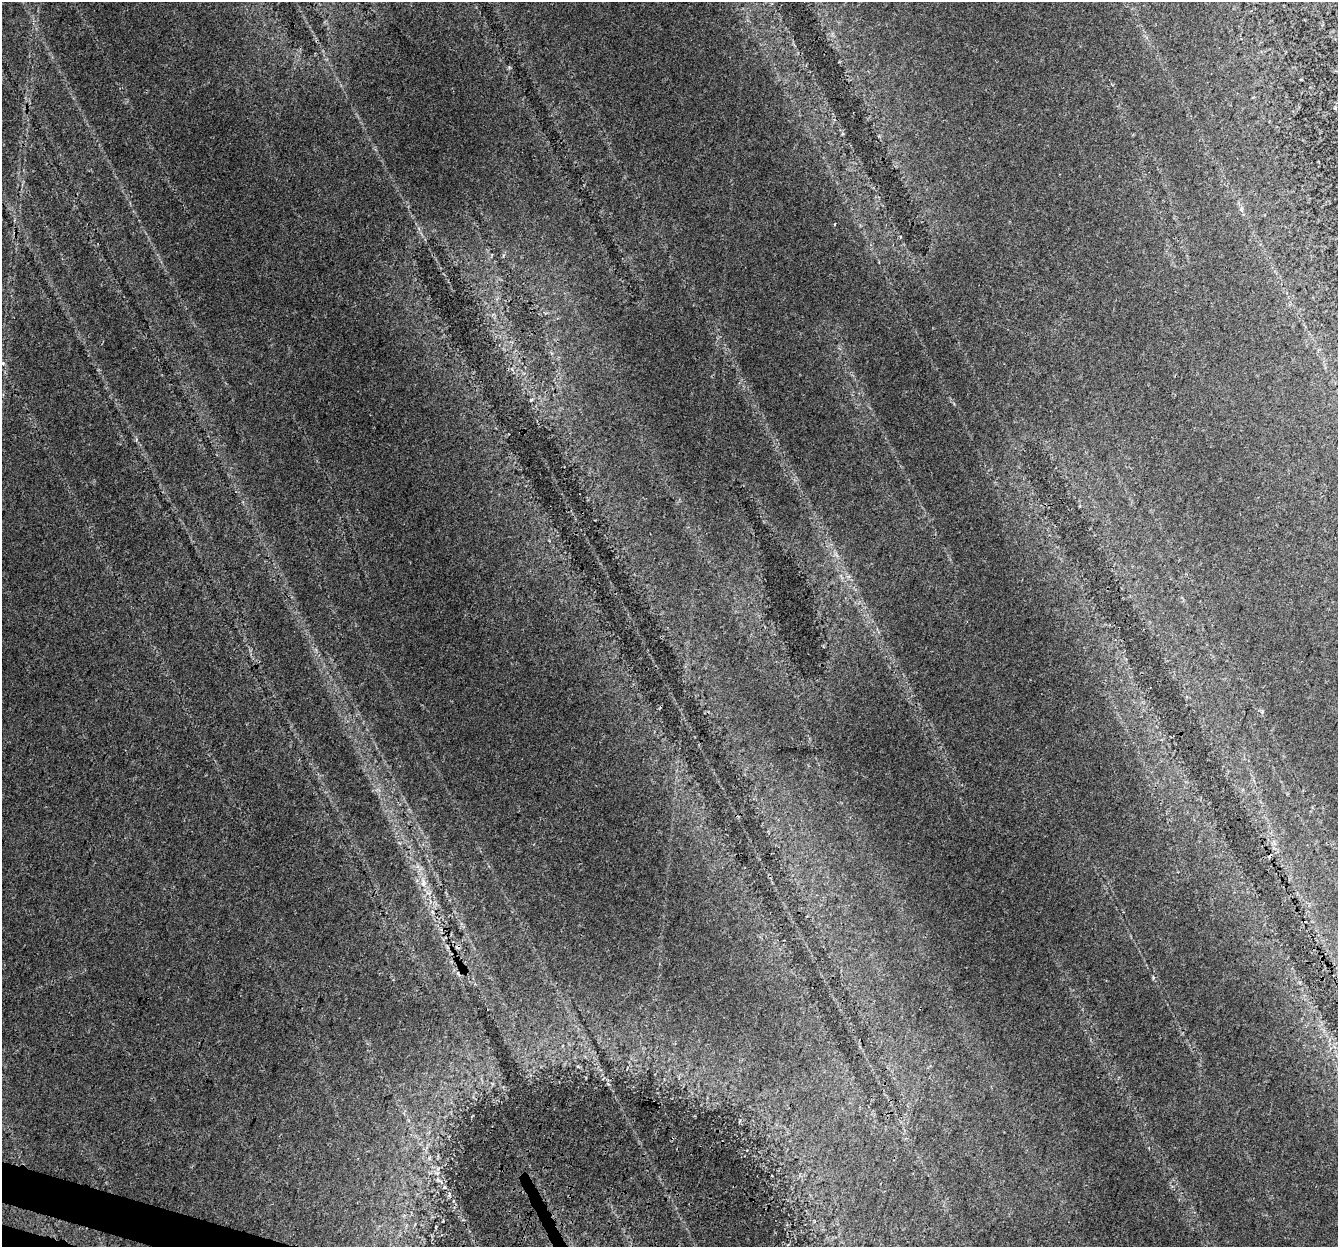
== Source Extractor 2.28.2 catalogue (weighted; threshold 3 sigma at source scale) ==
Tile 7 of 4 x 4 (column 3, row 2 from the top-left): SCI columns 2693-4028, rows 2762-4006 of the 5396 x 5588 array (HDU 1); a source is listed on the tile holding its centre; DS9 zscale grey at full resolution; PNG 1340 x 1249 px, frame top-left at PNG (2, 2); no overlay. Shown black and unused: <1% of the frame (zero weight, under 3 of 4 exposures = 5% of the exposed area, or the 3 px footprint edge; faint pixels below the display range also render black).
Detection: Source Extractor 2.28.2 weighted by HDU 2 'WHT'; one run over the whole footprint, this tile lists its part. Background 0.0644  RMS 0.0051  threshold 0.0229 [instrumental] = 3 sigma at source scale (4.5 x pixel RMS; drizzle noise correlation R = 1.50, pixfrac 1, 0.0396/0.0396 arcsec/px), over >= 5 px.
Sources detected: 5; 2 cosmic-ray / hot-pixel residue — not listed; the other 3 listed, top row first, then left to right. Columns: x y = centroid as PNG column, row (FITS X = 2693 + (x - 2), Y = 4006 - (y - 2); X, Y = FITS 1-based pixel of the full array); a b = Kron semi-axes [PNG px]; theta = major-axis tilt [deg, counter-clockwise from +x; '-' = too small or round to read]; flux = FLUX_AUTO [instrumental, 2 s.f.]
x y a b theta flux
834 224 3 2 - 0.46
423 883 13 5 -88 3.1
445 1187 5 3 - 0.46